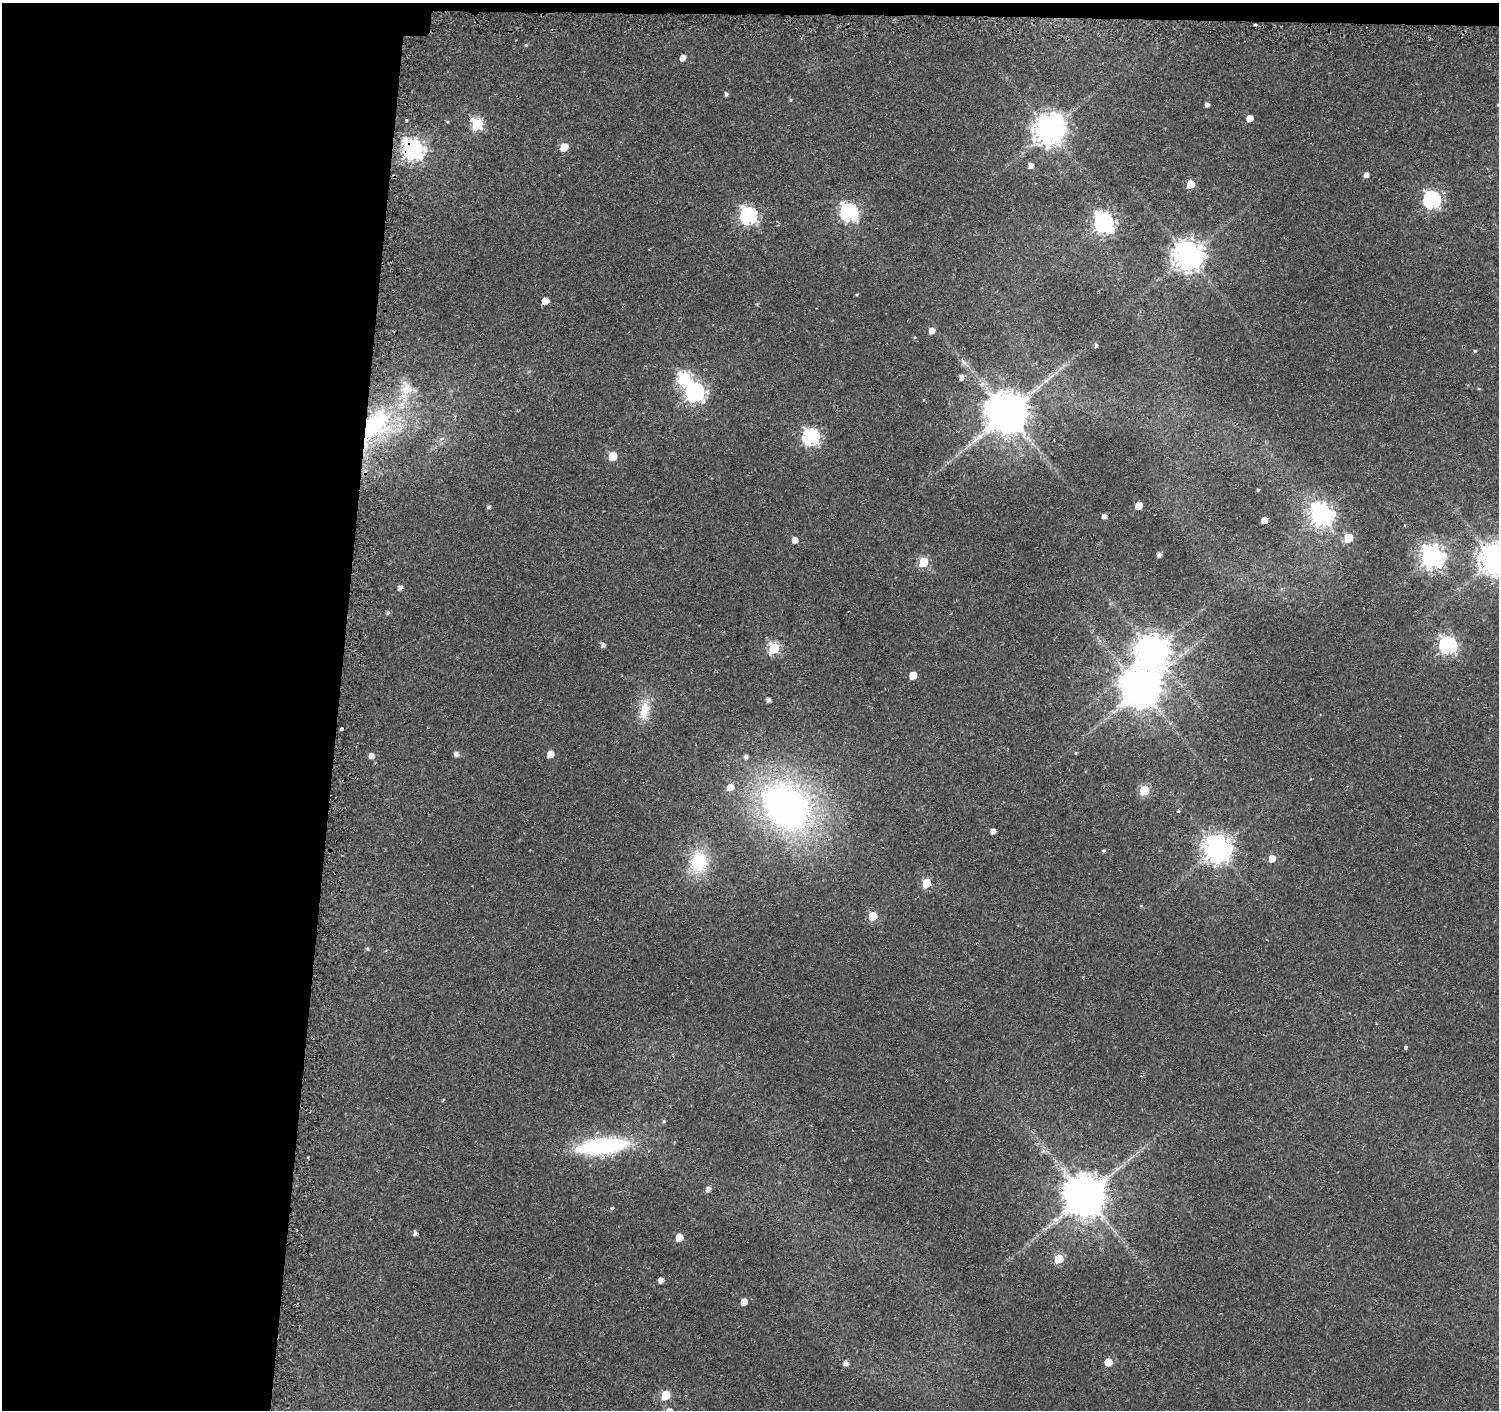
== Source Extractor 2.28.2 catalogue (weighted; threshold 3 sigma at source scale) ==
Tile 1 of 3 x 3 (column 1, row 1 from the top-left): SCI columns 121-1617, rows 4180-5587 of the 4662 x 5899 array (HDU 1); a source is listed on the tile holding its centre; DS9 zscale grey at full resolution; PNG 1501 x 1412 px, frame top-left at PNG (2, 3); no overlay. Shown black and unused: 23% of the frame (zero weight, under 2 of 3 exposures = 3% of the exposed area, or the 3 px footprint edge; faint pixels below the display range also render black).
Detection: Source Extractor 2.28.2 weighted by HDU 2 'WHT'; one run over the whole footprint, this tile lists its part. Background 0.0177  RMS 0.0033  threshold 0.0147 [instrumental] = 3 sigma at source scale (4.5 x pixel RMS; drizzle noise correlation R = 1.50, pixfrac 1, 0.0396/0.0396 arcsec/px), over >= 5 px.
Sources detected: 91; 2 inside a brighter listed object's ellipse — not listed separately; the other 89 listed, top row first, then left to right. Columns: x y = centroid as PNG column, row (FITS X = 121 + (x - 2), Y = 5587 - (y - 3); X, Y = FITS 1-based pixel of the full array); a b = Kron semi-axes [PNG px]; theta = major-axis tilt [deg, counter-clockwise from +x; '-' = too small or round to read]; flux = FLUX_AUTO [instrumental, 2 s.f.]
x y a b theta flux
1255 25 3 2 - 0.88
526 45 5 4 - 0.48
683 58 5 5 - 2.3
726 94 5 4 - 0.76
790 100 5 3 - 0.37
1207 104 4 4 - 1.2
1249 118 5 5 - 3.1
406 121 3 3 - 1
477 124 6 6 - 32
1050 130 11 9 57 570
564 147 6 5 - 7.7
413 150 8 8 - 190
1031 166 5 5 - 1.6
1366 175 5 4 - 1.6
1190 184 6 5 - 7
1432 200 7 7 - 97
849 212 8 7 - 100
748 216 8 7 - 95
1104 222 8 7 - 180
1188 256 9 9 - 530
857 294 5 3 - 0.31
545 301 5 5 - 4
932 331 5 5 - 2.7
1096 345 4 4 - 0.74
1475 351 5 4 - 0.41
964 362 12 6 -52 1.5
961 377 5 5 - 1.6
684 378 7 7 - 41
1046 380 10 5 26 1.2
695 392 8 8 - 130
1007 413 12 11 - 1500
376 425 56 39 30 56
811 437 7 7 - 84
613 456 6 5 - 11
1258 490 3 3 - 0.45
1138 506 5 5 - 4.8
489 507 5 4 - 0.82
1321 515 8 8 - 220
1104 516 5 5 - 1.3
1264 520 5 5 - 3.4
1348 538 6 5 - 14
795 540 5 5 - 2.4
1159 555 4 4 - 1.5
1432 557 8 8 - 260
1496 559 10 10 - 620
923 562 6 5 - 17
400 588 5 4 - 1.5
388 612 5 5 - 0.69
603 645 5 5 - 1.2
1448 645 7 7 - 110
774 649 6 6 - 28
1153 651 11 10 - 680
913 675 5 5 - 6.2
1141 689 11 11 - 1000
768 700 4 4 - 1.1
644 710 29 13 80 7.5
342 729 3 3 - 1.9
1076 753 5 3 - 0.3
456 754 7 7 - 0.94
550 754 5 5 - 3.6
371 756 5 5 - 2.1
746 757 6 5 - 1
730 787 7 6 - 4
1144 790 6 5 - 19
786 807 54 43 -46 140
1177 811 3 3 - 0.92
993 831 5 4 - 2.1
1217 849 9 9 - 410
1103 851 4 4 - 0.53
1272 858 6 5 - 4.1
698 862 21 17 86 19
926 883 6 5 - 13
873 916 5 5 - 11
367 949 5 5 - 0.54
1406 1047 4 3 - 0.74
664 1121 5 4 - 0.48
602 1146 54 17 6 41
1044 1151 10 5 18 0.96
708 1189 6 5 - 1.5
1085 1196 11 11 - 1300
612 1208 4 3 - 0.52
415 1233 5 4 - 1.2
679 1238 5 5 - 5.8
1059 1259 6 5 - 15
661 1280 5 4 - 1.8
744 1302 5 5 - 4
1108 1362 5 5 - 7.7
846 1363 5 5 - 1.6
665 1395 6 5 - 16
Overlapping masked pixels (flux is a lower limit): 2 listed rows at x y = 413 150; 376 425
Isophote crosses this tile's border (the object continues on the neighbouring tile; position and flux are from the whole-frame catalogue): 1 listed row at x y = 1496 559